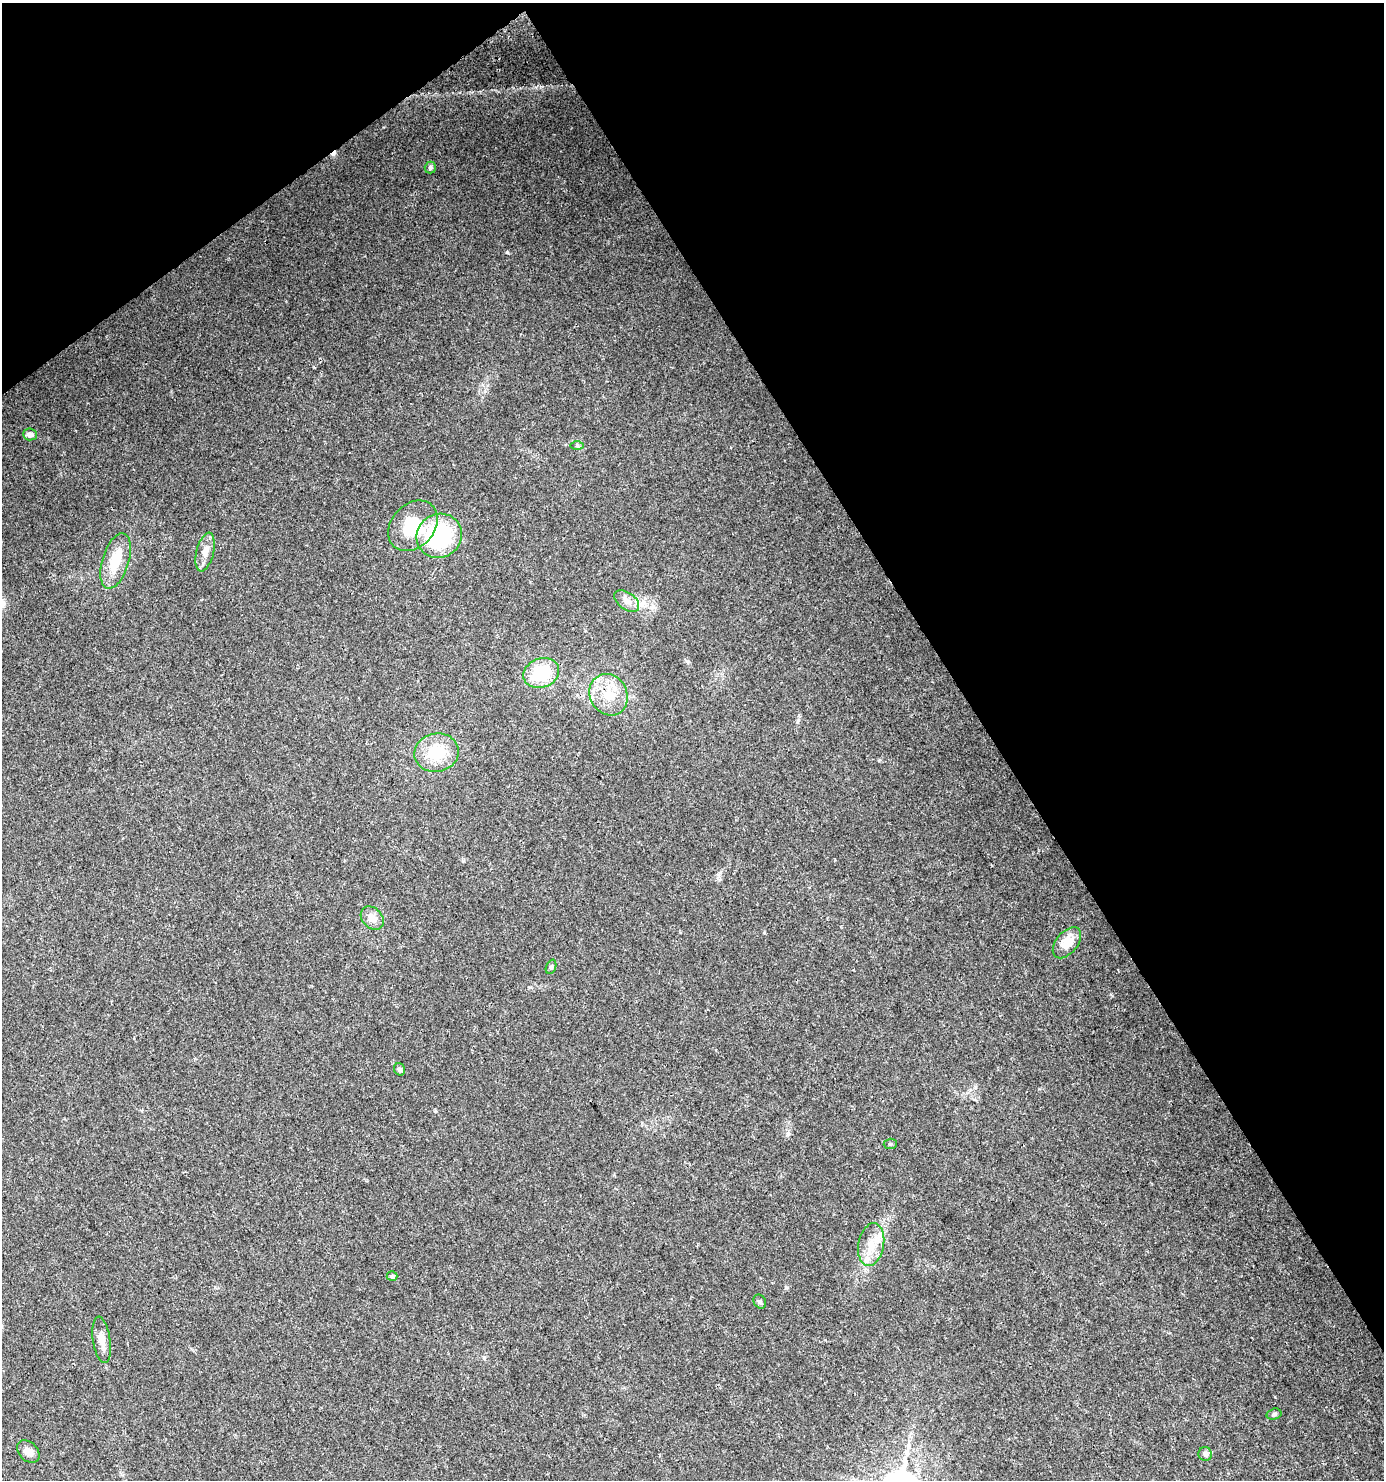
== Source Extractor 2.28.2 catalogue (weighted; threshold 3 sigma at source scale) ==
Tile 3 of 4 x 4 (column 3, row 1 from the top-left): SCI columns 2952-4333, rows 4437-5914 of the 5840 x 5920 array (HDU 1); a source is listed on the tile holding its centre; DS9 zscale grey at full resolution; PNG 1386 x 1482 px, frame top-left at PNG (2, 3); each listed source drawn as its Kron ellipse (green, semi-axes under 4 px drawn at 4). Shown black and unused: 34% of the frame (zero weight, under 3 of 4 exposures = <1% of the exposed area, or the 3 px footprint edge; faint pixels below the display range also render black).
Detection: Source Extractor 2.28.2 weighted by HDU 2 'WHT'; one run over the whole footprint, this tile lists its part. Background 0.0182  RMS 0.0038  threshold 0.0171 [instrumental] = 3 sigma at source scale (4.5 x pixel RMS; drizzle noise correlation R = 1.50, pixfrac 1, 0.0396/0.0396 arcsec/px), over >= 5 px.
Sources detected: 26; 1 inside a brighter object's white glare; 1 cosmic-ray / hot-pixel residue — neither listed nor drawn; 1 inside a brighter listed object's ellipse — not listed separately; the other 23 listed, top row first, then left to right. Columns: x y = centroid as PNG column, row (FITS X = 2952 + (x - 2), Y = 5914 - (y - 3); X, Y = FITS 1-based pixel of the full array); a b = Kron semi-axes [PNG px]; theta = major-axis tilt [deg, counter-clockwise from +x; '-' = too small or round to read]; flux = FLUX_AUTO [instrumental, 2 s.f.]
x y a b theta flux
430 167 6 5 - 0.79
30 434 7 6 - 1.9
577 446 6 4 0 0.65
413 526 28 21 47 18
439 536 23 21 32 33
205 552 20 8 76 3.5
116 561 29 13 73 10
627 601 14 8 -36 2.8
541 673 18 14 22 17
609 695 21 18 -61 11
436 753 22 19 12 13
372 918 13 10 -48 3.4
1067 943 18 10 50 6.9
551 967 7 5 69 0.74
399 1069 6 5 - 0.98
890 1144 6 5 - 0.62
871 1244 22 12 80 7.1
392 1276 5 4 - 0.67
760 1302 7 6 - 0.73
102 1340 23 8 -82 3.7
1274 1414 7 5 16 0.74
28 1451 13 9 -46 2.8
1205 1454 7 6 - 1.2
Overlapping masked pixels (flux is a lower limit): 1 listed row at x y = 609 695
Unlisted compact peaks at least as high as the median listed source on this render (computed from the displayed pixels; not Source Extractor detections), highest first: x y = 507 252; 687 661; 1112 996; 786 1288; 788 1134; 764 933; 798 720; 879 760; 435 1111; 484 1358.